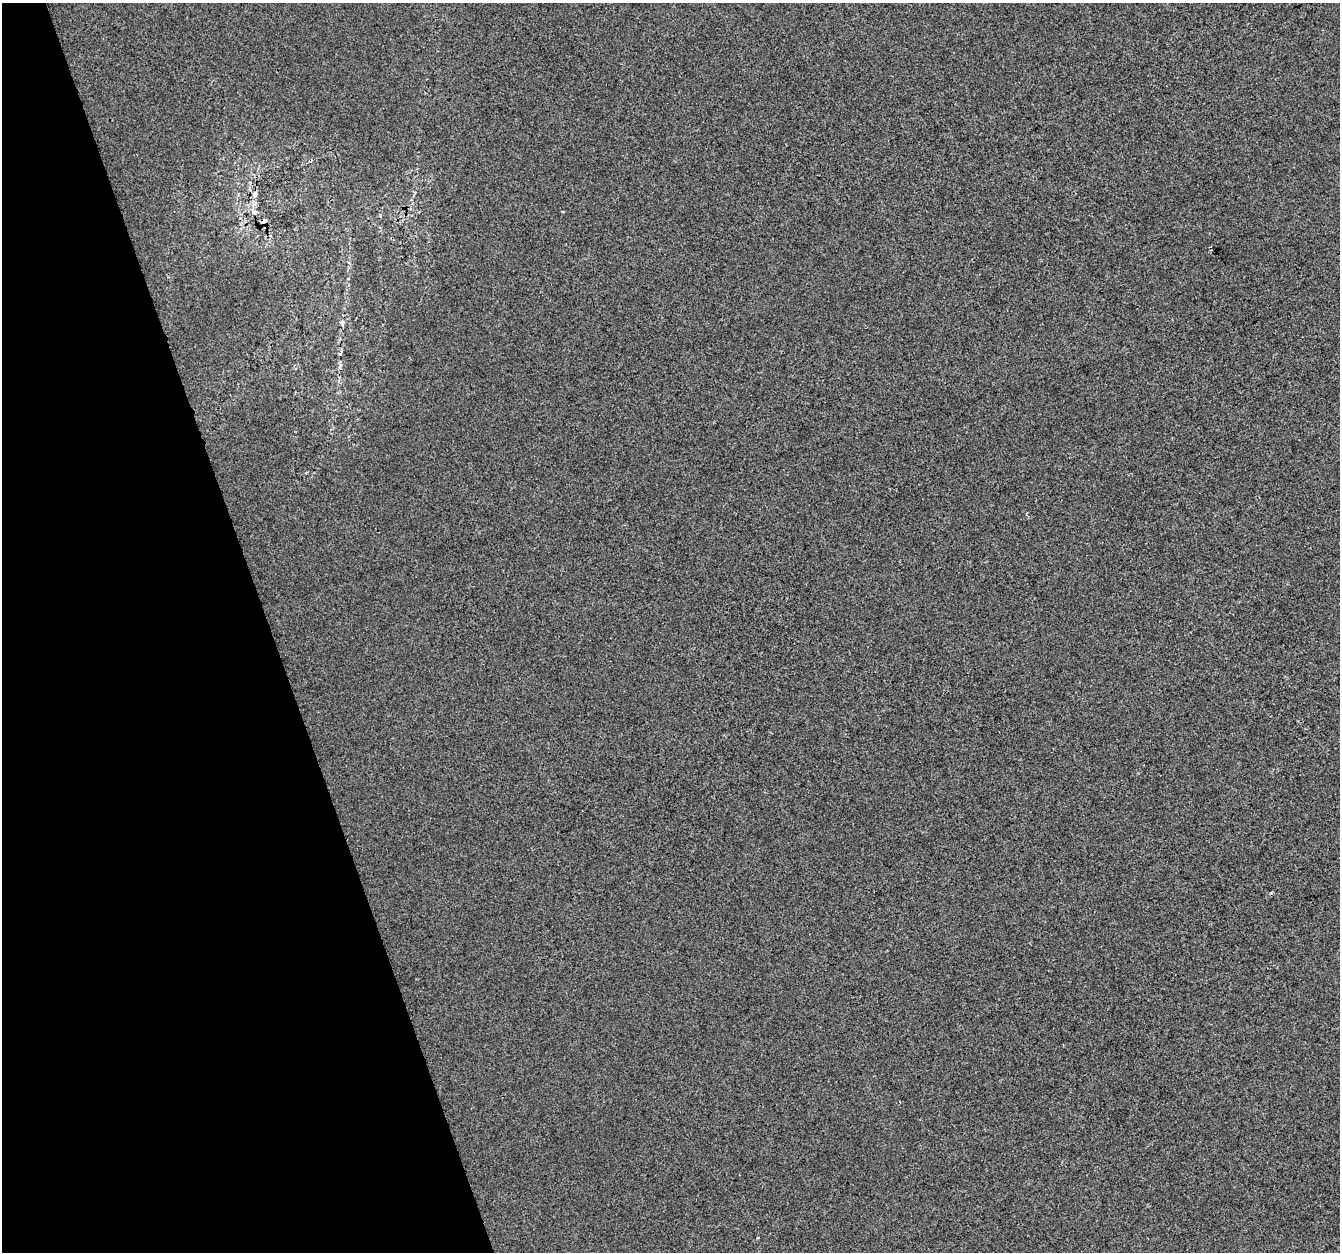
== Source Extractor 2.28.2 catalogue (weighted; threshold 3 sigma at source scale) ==
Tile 5 of 4 x 4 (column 1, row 2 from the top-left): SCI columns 1-1338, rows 2613-3862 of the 5352 x 5172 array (HDU 1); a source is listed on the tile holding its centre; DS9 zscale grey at full resolution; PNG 1342 x 1254 px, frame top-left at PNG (2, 3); no overlay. Shown black and unused: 20% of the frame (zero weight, under 2 of 3 exposures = <1% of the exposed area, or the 3 px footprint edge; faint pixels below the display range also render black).
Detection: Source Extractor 2.28.2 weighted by HDU 2 'WHT'; one run over the whole footprint, this tile lists its part. Background 7.22e-04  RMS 0.0058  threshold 0.026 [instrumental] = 3 sigma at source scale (4.5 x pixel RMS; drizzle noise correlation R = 1.50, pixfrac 1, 0.0396/0.0396 arcsec/px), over >= 5 px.
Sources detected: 7; all 7 listed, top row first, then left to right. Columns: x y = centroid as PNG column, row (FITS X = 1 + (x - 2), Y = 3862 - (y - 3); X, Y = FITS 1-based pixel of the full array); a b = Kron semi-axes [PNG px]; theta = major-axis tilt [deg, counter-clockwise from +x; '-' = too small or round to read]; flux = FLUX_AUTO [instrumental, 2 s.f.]
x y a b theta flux
255 195 7 6 - 2.1
254 212 7 6 - 2.6
264 221 6 4 25 2.5
342 323 7 5 -88 1.7
340 354 5 4 - 0.69
340 367 8 4 70 1.2
758 1237 3 2 - 0.52
Overlapping masked pixels (flux is a lower limit): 1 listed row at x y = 264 221